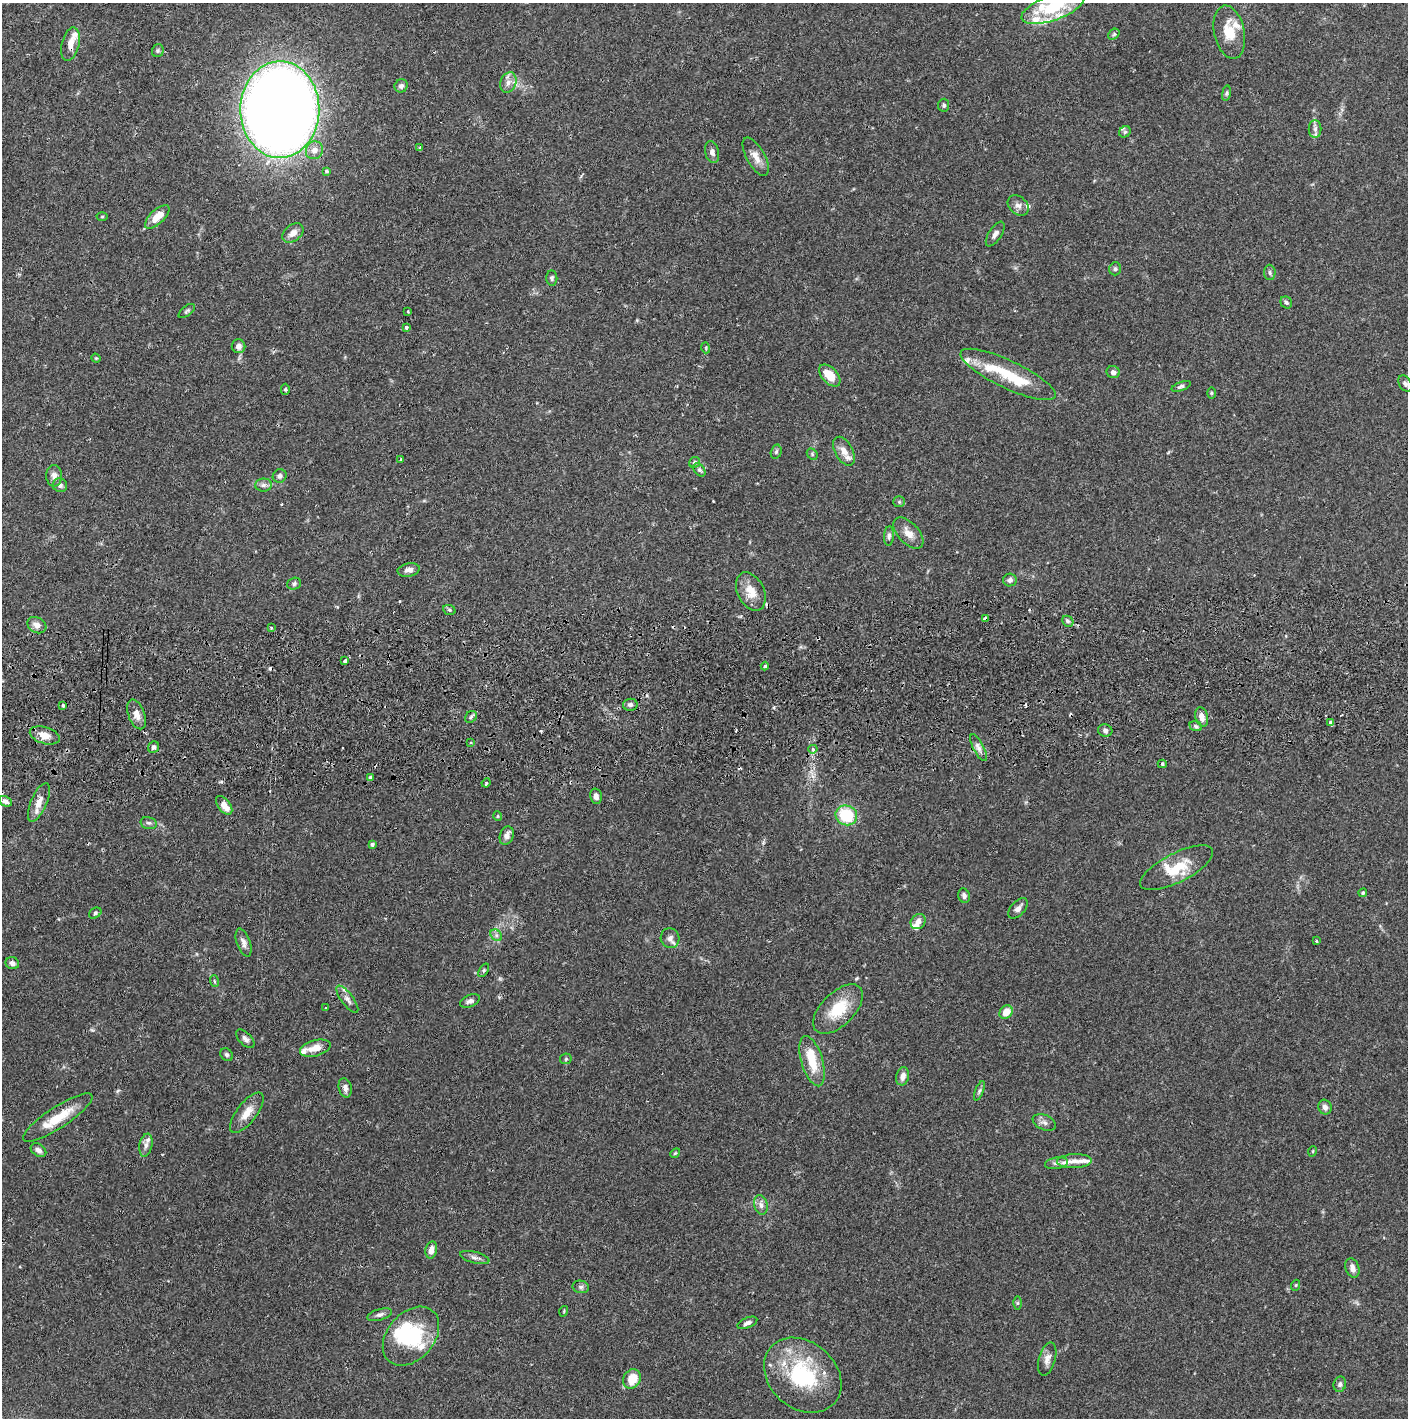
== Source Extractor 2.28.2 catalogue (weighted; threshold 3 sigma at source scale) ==
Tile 5 of 3 x 3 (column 2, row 2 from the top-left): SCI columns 1411-2816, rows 1472-2887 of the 4229 x 4360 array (HDU 1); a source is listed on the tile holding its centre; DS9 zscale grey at full resolution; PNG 1410 x 1420 px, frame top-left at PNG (2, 3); each listed source drawn as its Kron ellipse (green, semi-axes under 4 px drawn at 4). Shown black and unused: <1% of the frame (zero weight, under 2 of 3 exposures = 3% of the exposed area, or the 3 px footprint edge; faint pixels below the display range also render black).
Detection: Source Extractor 2.28.2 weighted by HDU 2 'WHT'; one run over the whole footprint, this tile lists its part. Background 0.0683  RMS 0.0049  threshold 0.0219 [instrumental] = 3 sigma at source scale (4.5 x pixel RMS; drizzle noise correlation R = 1.50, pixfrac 1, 0.05/0.05 arcsec/px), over >= 5 px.
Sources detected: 167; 1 inside a brighter object's white glare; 6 cosmic-ray / hot-pixel residue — neither listed nor drawn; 21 inside a brighter listed object's ellipse — not listed separately; the other 139 listed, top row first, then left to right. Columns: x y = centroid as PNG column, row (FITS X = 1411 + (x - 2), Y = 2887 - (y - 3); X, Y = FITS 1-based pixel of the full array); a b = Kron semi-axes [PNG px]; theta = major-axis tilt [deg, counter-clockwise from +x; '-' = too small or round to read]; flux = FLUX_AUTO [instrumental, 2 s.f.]
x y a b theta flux
1053 8 33 12 20 26
1229 32 27 15 -78 11
1114 34 6 4 42 0.83
70 44 17 8 75 5.3
158 51 6 6 - 0.85
508 83 10 7 68 2.7
401 86 7 6 - 1.5
1226 93 8 4 81 0.81
944 105 6 5 - 1
280 109 48 39 89 760
1315 129 9 6 -90 1.8
1125 132 6 5 - 0.9
420 148 3 3 - 0.79
314 150 9 8 - 3.5
712 152 11 7 -75 2.1
756 157 21 9 -61 4.7
326 171 4 4 - 0.74
1018 205 12 8 -40 2.5
102 217 5 3 - 0.47
157 217 15 7 43 7.4
293 233 12 8 37 3.5
995 234 14 6 57 2.1
1115 269 6 6 - 1
1270 272 8 5 -88 1.1
552 278 7 5 -84 0.96
1286 302 6 5 - 1.1
187 311 9 5 38 0.97
408 311 3 3 - 0.48
407 327 4 3 - 4.1
239 346 7 6 - 2.3
706 348 5 3 - 0.47
96 358 5 4 - 0.5
1113 372 7 6 - 1.7
1008 374 52 14 -25 19
830 375 13 7 -48 8.6
1405 383 8 6 -59 1.3
1181 386 10 4 20 1.3
285 389 6 4 -89 0.7
1211 393 6 3 90 0.57
844 451 16 8 -61 4.6
776 452 7 5 74 0.9
812 454 6 5 - 0.85
401 459 3 3 - 0.65
695 462 6 5 - 0.98
699 470 7 5 -51 1.1
54 476 11 8 -90 2.7
280 476 7 6 - 1.4
60 485 7 7 - 1.6
263 485 8 6 1 1.6
899 502 5 5 - 0.77
908 533 19 10 -47 4.8
889 536 10 5 86 1.3
409 570 11 6 11 2.7
1010 580 7 6 - 1.5
294 584 7 6 - 1.4
751 592 20 13 -63 7.8
449 610 6 5 - 0.8
985 618 4 3 - 2.4
1068 621 6 5 - 0.91
37 625 10 7 -29 3
271 628 3 2 - 0.66
345 661 3 3 - 0.87
765 666 4 4 - 0.75
63 705 3 3 - 1.5
630 705 7 6 - 1.3
136 714 15 8 -70 3.8
471 717 6 5 - 1
1202 717 10 6 -74 3.7
1331 723 3 3 - 19
1196 726 6 4 -22 0.94
1105 731 7 6 - 1.6
45 735 15 8 -17 5.4
471 743 3 3 - 0.51
153 747 6 5 - 1.3
978 748 15 5 -63 2.4
813 749 4 4 - 1.5
1162 764 4 4 - 0.71
370 777 4 3 - 2.5
486 783 5 3 - 0.55
596 796 8 5 -76 1.8
5 801 7 5 -27 1.8
39 802 21 8 66 5.3
224 805 11 6 -53 4.2
846 815 11 9 -23 22
498 816 5 3 - 0.46
149 823 8 6 -13 1.2
507 836 9 6 70 2.7
372 844 4 3 - 1.4
1177 868 40 14 27 14
1363 893 4 4 - 0.67
964 896 7 5 -71 1.4
1018 908 12 7 48 2.1
95 913 7 5 34 0.93
918 922 8 7 - 2.7
496 935 6 5 - 1.3
670 938 10 9 - 2.6
1317 941 3 3 - 0.79
244 943 15 6 -70 2.4
12 963 7 6 - 2
484 970 7 4 58 0.8
214 981 6 3 -71 0.61
347 999 16 6 -53 2.3
470 1001 10 6 22 1.6
326 1008 3 3 - 0.59
838 1009 31 16 45 16
1006 1012 7 6 - 5.7
245 1039 11 6 -45 1.9
315 1048 16 8 15 5
227 1055 7 5 -45 0.99
566 1059 6 5 - 0.77
812 1061 26 10 -73 12
903 1076 9 6 76 2.8
345 1088 10 6 -77 2.3
979 1091 10 4 68 0.97
1325 1107 7 6 - 1.8
247 1113 24 10 52 6.4
58 1117 41 10 33 13
1044 1122 12 7 -23 2.1
146 1145 11 6 79 2.2
38 1150 8 6 -35 2
1313 1151 5 3 - 0.42
675 1153 5 4 - 0.6
1074 1161 17 7 2 3.4
1056 1163 12 5 9 1.7
761 1205 10 6 -77 2.1
431 1250 9 5 78 3.6
475 1257 15 5 -14 2.1
1352 1268 10 6 -72 2.7
1296 1285 5 3 - 0.5
581 1287 8 6 -13 1.3
1017 1303 6 4 90 0.69
564 1311 5 3 - 0.45
380 1315 13 5 16 1.8
747 1323 10 5 23 1.8
411 1336 33 23 49 30
1047 1359 17 8 74 3.3
803 1375 42 33 -42 44
632 1379 10 8 59 9.1
1340 1384 8 6 74 1.4
Overlapping masked pixels (flux is a lower limit): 2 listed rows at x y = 70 44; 985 618
Isophote crosses this tile's border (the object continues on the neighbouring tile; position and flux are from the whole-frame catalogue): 2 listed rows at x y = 1053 8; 280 109